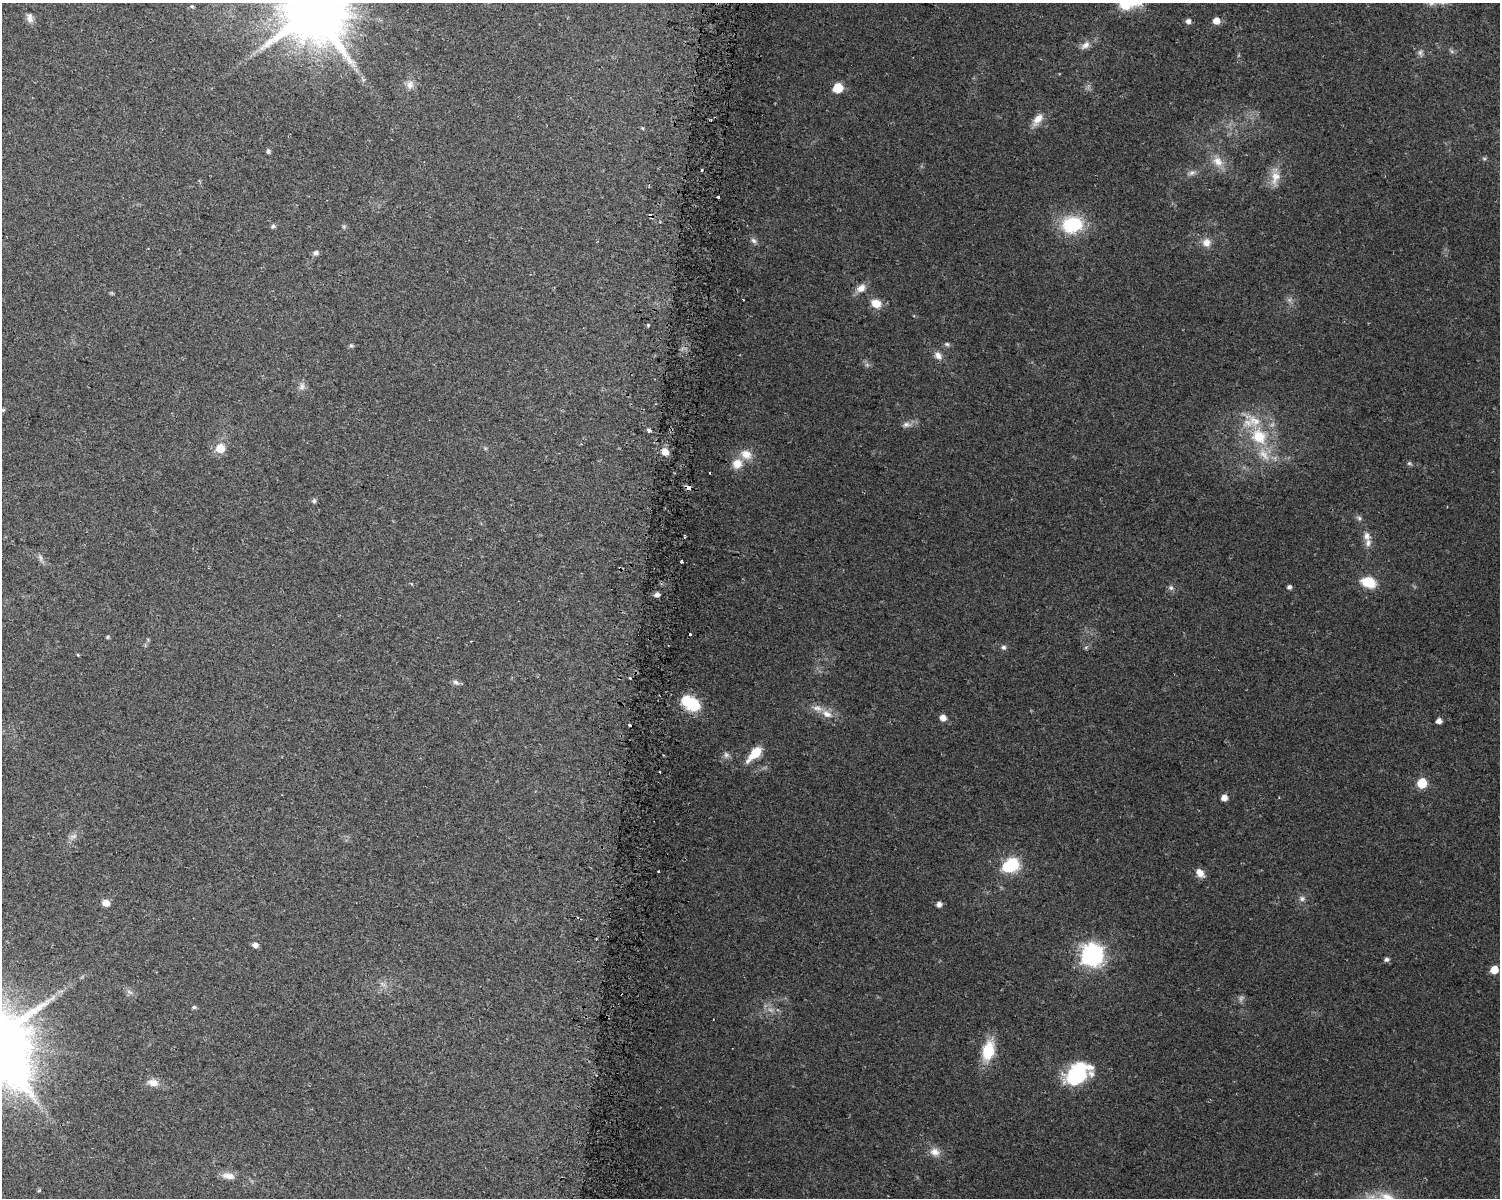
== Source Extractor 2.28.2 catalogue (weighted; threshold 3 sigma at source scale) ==
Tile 8 of 3 x 4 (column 2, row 3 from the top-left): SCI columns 1816-3313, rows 1200-2395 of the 5070 x 4801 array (HDU 1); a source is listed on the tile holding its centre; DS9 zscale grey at full resolution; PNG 1502 x 1200 px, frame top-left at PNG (2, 3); no overlay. Shown black and unused: <1% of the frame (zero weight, under 2 of 3 exposures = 2% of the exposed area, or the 3 px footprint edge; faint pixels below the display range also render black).
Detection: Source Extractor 2.28.2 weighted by HDU 2 'WHT'; one run over the whole footprint, this tile lists its part. Background 0.0423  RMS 0.011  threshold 0.0477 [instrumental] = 3 sigma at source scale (4.5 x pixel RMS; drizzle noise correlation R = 1.50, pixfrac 1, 0.0396/0.0396 arcsec/px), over >= 5 px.
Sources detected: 97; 4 too faint to see at this stretch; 2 inside a brighter object's white glare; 8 cosmic-ray / hot-pixel residue — not listed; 5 inside a brighter listed object's ellipse — not listed separately; the other 78 listed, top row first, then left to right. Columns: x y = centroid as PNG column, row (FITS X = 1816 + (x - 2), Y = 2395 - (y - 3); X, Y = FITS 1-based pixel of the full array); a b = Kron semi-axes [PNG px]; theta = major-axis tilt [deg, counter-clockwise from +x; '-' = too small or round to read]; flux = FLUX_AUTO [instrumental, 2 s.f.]
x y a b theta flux
192 6 5 4 - 1.4
314 10 19 18 - 8000
30 18 13 8 -76 5.4
1188 21 5 5 - 4.3
1216 21 5 5 - 12
1085 45 15 8 41 6.8
1420 52 8 6 89 3.1
410 85 12 10 86 7.3
838 88 6 6 - 37
1037 119 19 9 52 11
268 151 5 5 - 2.1
1218 161 16 12 -51 13
1192 173 10 7 22 4.2
1275 177 20 13 76 14
718 197 3 2 - 3.4
1072 225 19 15 11 64
273 226 6 5 - 2.4
754 241 9 6 -44 3.4
1206 243 10 10 - 8.5
315 253 7 6 - 3.4
861 288 12 9 37 8.8
743 299 3 2 - 0.72
876 303 11 9 -24 13
648 325 3 3 - 1.3
947 344 7 5 -4 2.1
351 345 6 5 - 1.8
938 356 12 9 -47 6.1
302 386 11 6 -86 4.2
3 410 5 4 - 1.4
906 425 10 7 -4 4.3
649 430 4 3 - 11
1259 436 20 17 -40 39
220 448 5 5 - 33
665 452 8 7 - 8.8
746 454 15 12 -26 13
1409 463 6 5 - 1.8
737 464 13 12 - 13
688 488 5 3 - 6.2
314 501 6 5 - 2.4
1359 518 6 6 - 2.3
1367 536 11 8 -84 6.4
40 558 10 5 -73 3.4
682 562 3 3 - 5.3
1368 582 12 9 -17 32
1289 587 5 5 - 2.9
1171 588 8 7 - 2.9
657 595 4 4 - 5.4
107 637 5 4 - 1.2
1003 647 6 6 - 2.6
630 678 3 2 - 2.6
456 682 9 7 -26 3.3
694 705 6 6 - 110
827 714 14 8 -24 9.1
943 718 6 5 - 8
1439 721 5 5 - 5.6
629 725 4 3 - 6.9
754 754 20 8 45 20
726 755 8 7 - 3.4
1422 783 6 6 - 45
1224 798 5 5 - 8.7
74 836 10 5 26 3.8
1013 864 7 6 - 120
658 871 3 2 - 1.5
1200 873 12 8 -51 7.7
1302 899 9 7 0 3.6
106 903 7 6 - 8.1
939 904 5 5 - 4.8
255 945 6 5 - 4.7
1092 955 8 8 - 570
1387 959 5 5 - 3
1494 970 5 5 - 24
129 992 9 4 -14 2.5
194 1007 5 5 - 1.8
988 1051 22 13 78 36
1077 1073 32 20 40 66
153 1083 14 9 -10 8.9
935 1152 13 10 -24 8.8
228 1176 16 7 -9 8.4
Overlapping masked pixels (flux is a lower limit): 1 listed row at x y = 688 488
Isophote crosses this tile's border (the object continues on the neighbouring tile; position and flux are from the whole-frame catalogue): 1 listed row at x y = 314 10